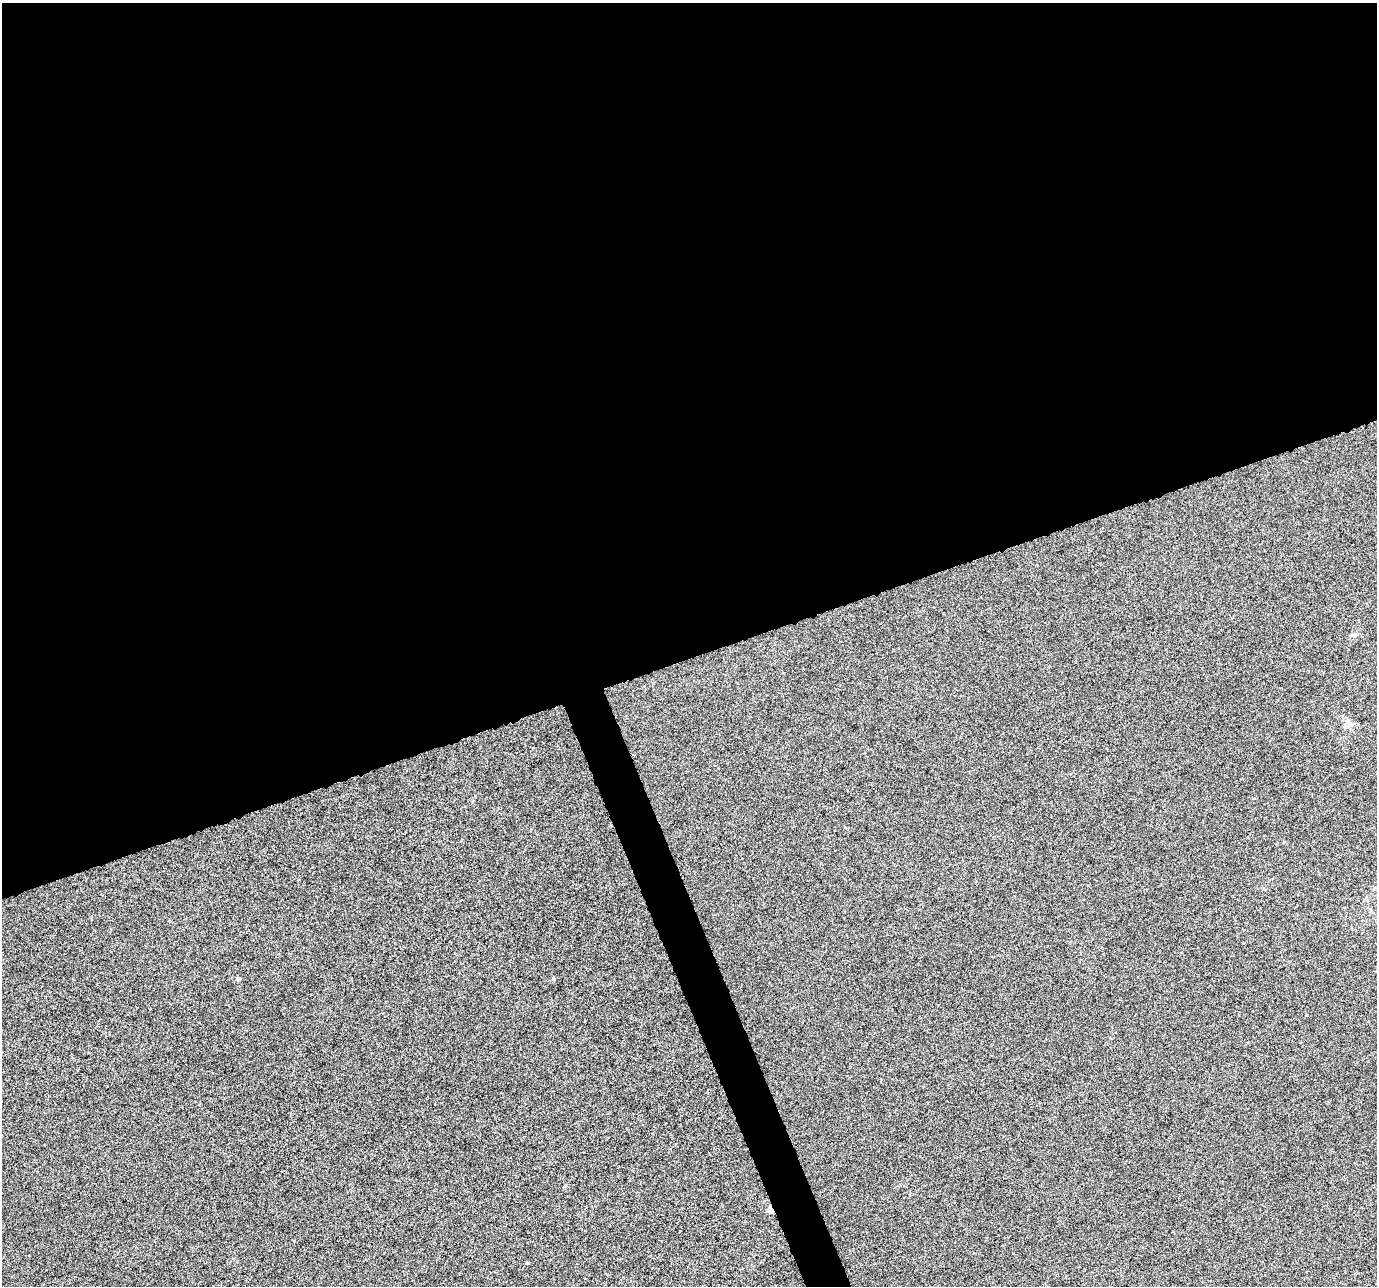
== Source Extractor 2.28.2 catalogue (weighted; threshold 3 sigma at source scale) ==
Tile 2 of 4 x 4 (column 2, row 1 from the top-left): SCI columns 1377-2751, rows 3983-5266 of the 5500 x 5339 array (HDU 1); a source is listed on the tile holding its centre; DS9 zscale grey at full resolution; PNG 1379 x 1288 px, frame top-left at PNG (2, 3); no overlay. Shown black and unused: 53% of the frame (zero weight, under 10 of 20 exposures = <1% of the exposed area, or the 3 px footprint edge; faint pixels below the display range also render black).
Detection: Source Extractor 2.28.2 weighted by HDU 2 'WHT'; one run over the whole footprint, this tile lists its part. Background -6.09e-04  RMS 0.0017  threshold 0.00681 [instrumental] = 3 sigma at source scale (4.09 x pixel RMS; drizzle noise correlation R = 1.36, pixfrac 0.8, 0.0396/0.0396 arcsec/px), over >= 5 px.
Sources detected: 4; all 4 listed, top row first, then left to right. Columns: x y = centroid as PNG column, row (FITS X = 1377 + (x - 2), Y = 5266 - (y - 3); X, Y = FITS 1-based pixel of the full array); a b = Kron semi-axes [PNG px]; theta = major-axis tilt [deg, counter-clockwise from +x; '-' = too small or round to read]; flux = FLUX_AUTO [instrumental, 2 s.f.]
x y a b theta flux
1349 723 12 6 -69 0.75
238 979 6 5 - 0.21
770 1210 5 4 - 2
526 1263 4 4 - 0.16
Overlapping masked pixels (flux is a lower limit): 1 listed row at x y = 770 1210